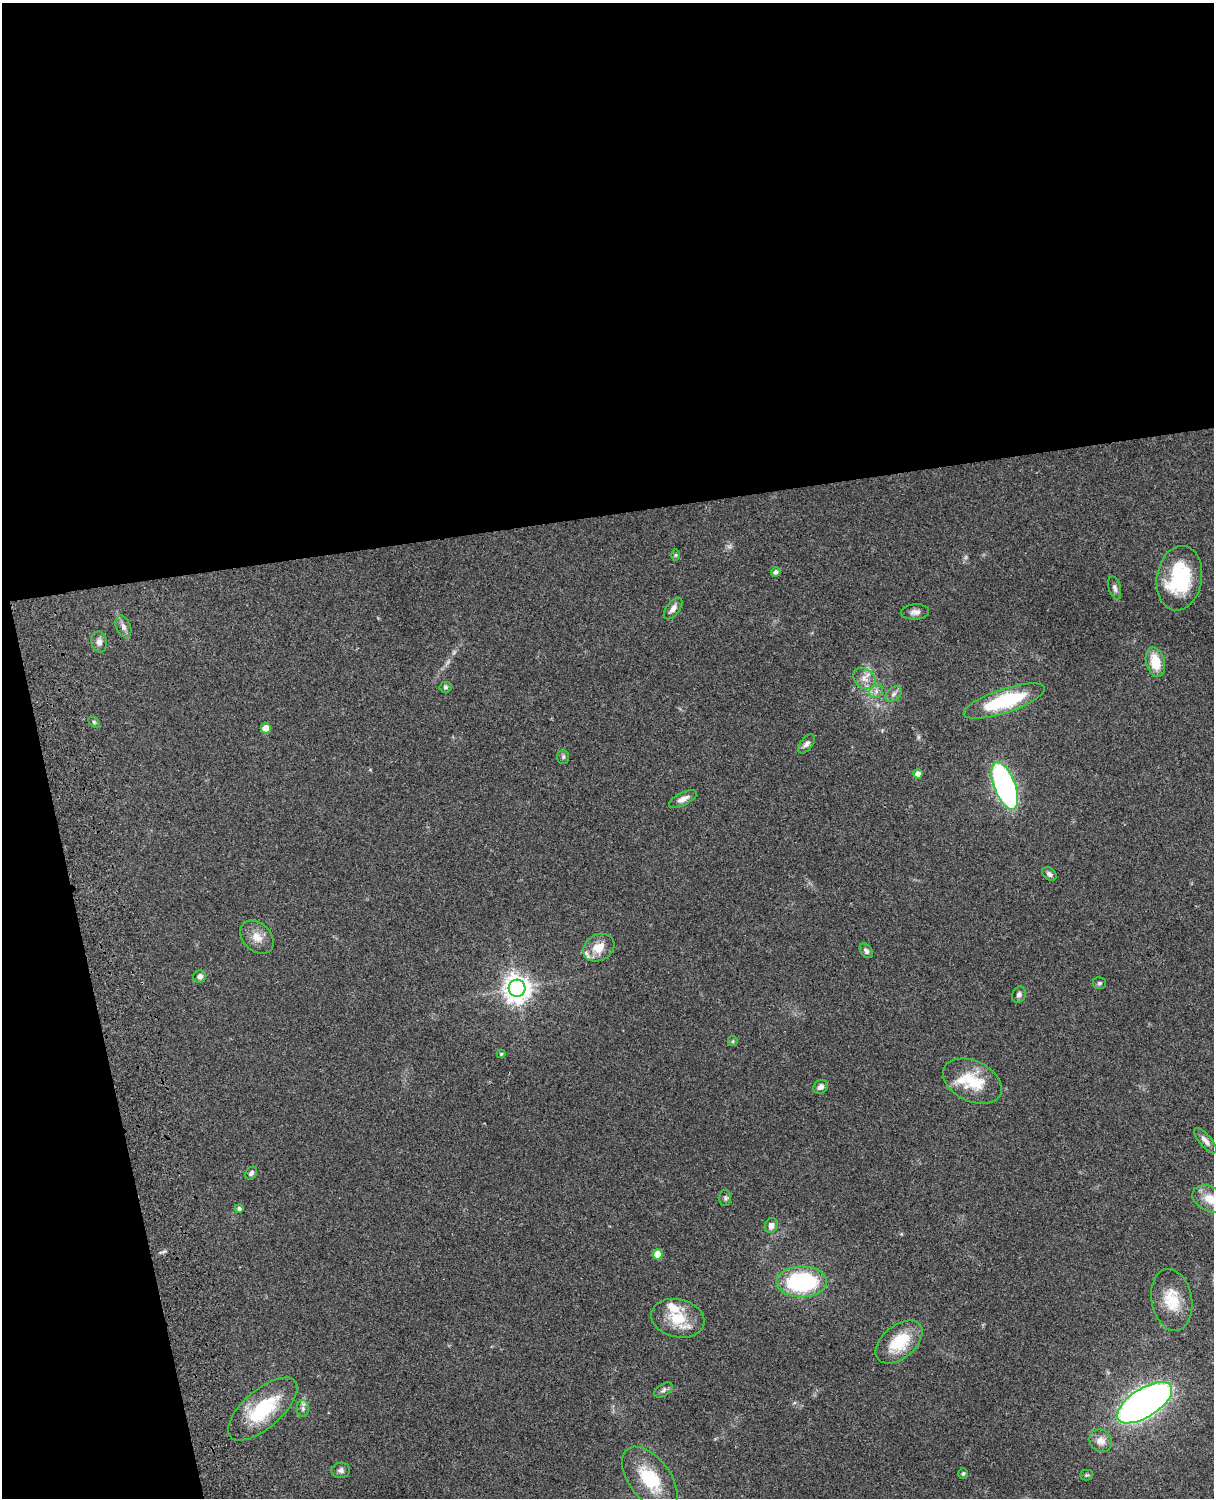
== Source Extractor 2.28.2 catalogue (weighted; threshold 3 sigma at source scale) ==
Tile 1 of 4 x 3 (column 1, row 1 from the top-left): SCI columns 122-1333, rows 3268-4763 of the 5087 x 4926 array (HDU 1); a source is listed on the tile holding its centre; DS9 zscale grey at full resolution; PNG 1216 x 1500 px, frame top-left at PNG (2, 3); each listed source drawn as its Kron ellipse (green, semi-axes under 4 px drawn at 4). Shown black and unused: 39% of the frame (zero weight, under 3 of 4 exposures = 6% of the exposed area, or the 3 px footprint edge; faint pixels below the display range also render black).
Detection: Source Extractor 2.28.2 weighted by HDU 2 'WHT'; one run over the whole footprint, this tile lists its part. Background 0.0876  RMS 0.0061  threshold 0.0273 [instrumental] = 3 sigma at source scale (4.5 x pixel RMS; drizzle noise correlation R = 1.50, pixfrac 1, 0.05/0.05 arcsec/px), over >= 5 px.
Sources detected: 59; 4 too faint to see at this stretch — neither listed nor drawn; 2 inside a brighter listed object's ellipse — not listed separately; the other 53 listed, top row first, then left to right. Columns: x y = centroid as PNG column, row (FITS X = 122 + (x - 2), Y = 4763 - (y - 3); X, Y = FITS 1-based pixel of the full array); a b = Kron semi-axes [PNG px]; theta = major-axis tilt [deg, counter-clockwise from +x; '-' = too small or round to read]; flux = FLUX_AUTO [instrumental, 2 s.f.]
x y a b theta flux
676 555 6 4 90 0.66
776 572 5 4 - 1.7
1179 578 33 22 80 43
1115 588 12 6 -74 2.1
673 608 13 6 52 3.3
915 612 14 7 4 3.1
123 627 12 7 -68 2.9
99 642 10 8 -78 2.7
1155 662 15 9 -77 14
864 678 12 9 -40 4.8
446 687 6 5 - 1.2
876 691 7 6 - 2.2
893 694 9 6 41 2.1
1004 701 42 12 18 48
94 722 6 4 -46 0.95
266 728 5 5 - 9.7
806 744 11 6 50 2.3
563 757 7 6 - 1.2
918 774 4 4 - 3.6
1005 786 25 10 -69 170
683 799 15 6 27 3.7
1049 874 8 5 -36 2
257 937 19 14 -44 7.2
599 948 16 13 29 11
866 951 8 5 -54 1.8
200 976 6 6 - 2.3
1099 983 6 6 - 1.1
517 988 8 8 - 660
1019 995 8 6 66 2
733 1041 5 4 - 0.81
501 1054 4 4 - 0.7
972 1081 31 20 -26 23
821 1087 7 6 - 2.8
1205 1141 16 6 -50 3.1
251 1173 7 5 51 1.8
725 1198 8 6 90 1.4
1210 1199 19 12 -25 8.7
239 1209 4 4 - 1.3
771 1225 7 6 - 3
658 1254 5 5 - 14
802 1282 25 15 0 63
1172 1300 31 20 -80 18
678 1318 27 19 -13 19
899 1342 27 16 39 23
663 1390 10 6 34 1.8
1145 1403 31 14 32 350
303 1408 8 6 -89 1.9
263 1409 43 19 41 37
1101 1441 12 10 -40 5.5
341 1470 9 7 10 2
963 1473 5 4 - 1
1087 1475 6 5 - 1.1
650 1479 37 20 -53 27
Isophote crosses this tile's border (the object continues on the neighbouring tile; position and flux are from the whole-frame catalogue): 1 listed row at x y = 1210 1199